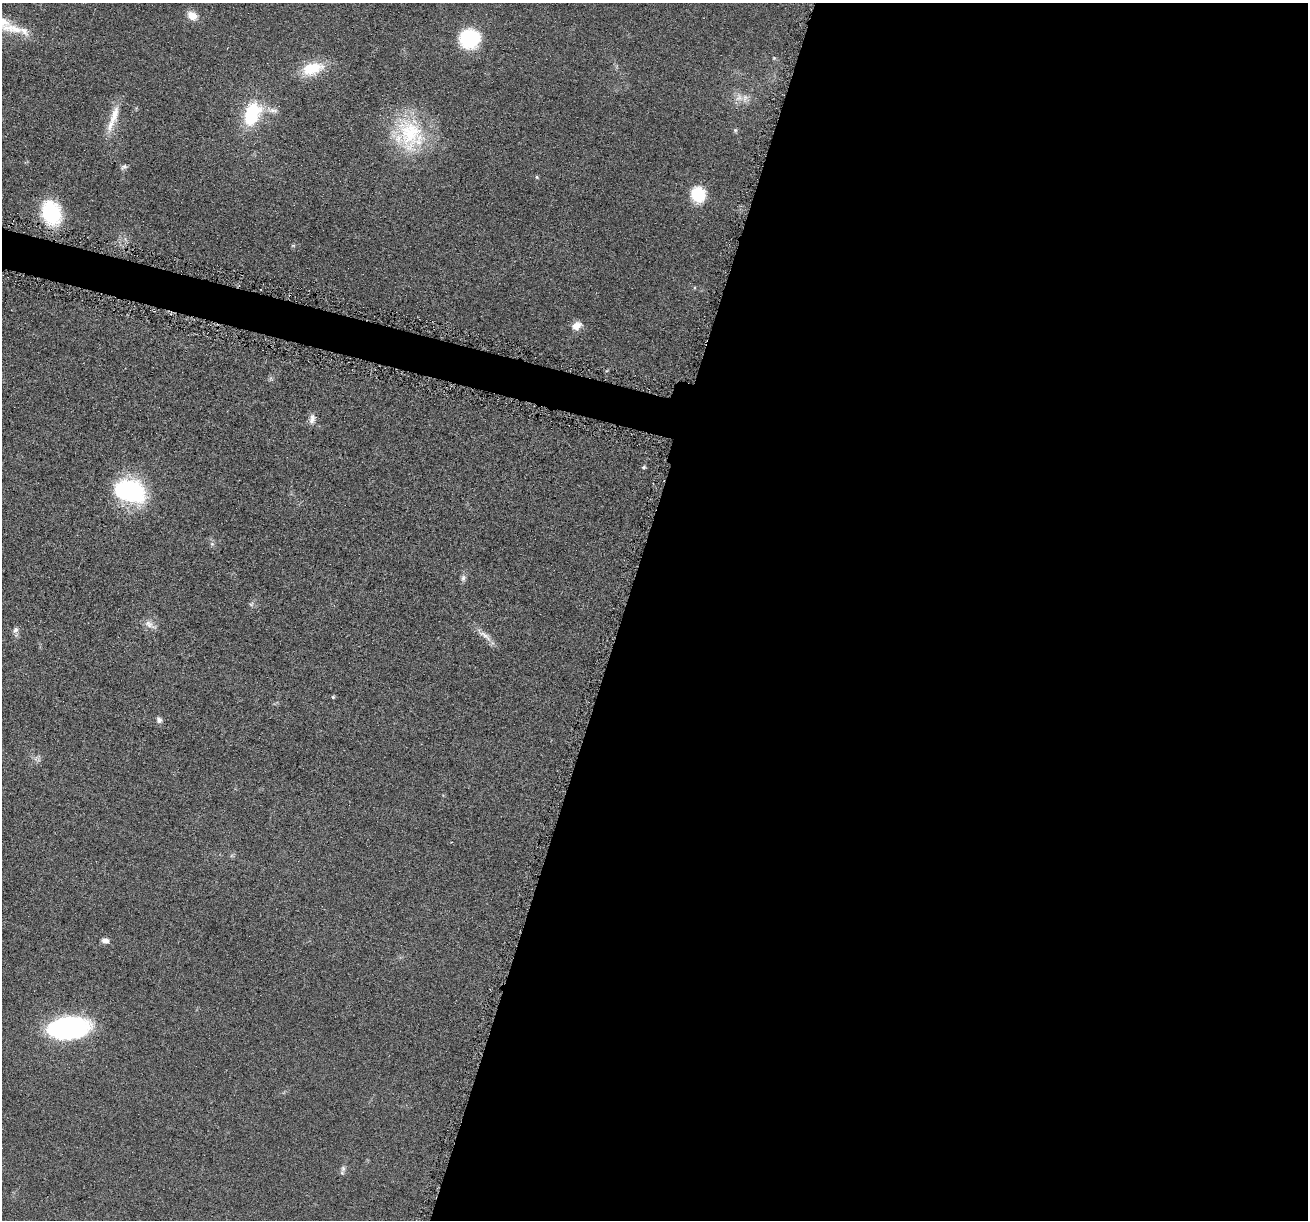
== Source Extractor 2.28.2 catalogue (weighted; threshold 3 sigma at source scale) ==
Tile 12 of 4 x 4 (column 4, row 3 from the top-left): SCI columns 3935-5240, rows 1356-2573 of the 5255 x 5272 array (HDU 1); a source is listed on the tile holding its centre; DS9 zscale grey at full resolution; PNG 1310 x 1222 px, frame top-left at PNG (2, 3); no overlay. Shown black and unused: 54% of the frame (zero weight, under 4 of 8 exposures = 1% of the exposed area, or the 3 px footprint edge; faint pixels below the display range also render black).
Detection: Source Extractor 2.28.2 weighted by HDU 2 'WHT'; one run over the whole footprint, this tile lists its part. Background 0.0528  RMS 0.0086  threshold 0.035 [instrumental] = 3 sigma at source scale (4.09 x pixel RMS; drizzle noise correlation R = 1.36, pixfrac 0.8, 0.05/0.05 arcsec/px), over >= 5 px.
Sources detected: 32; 1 inside a brighter object's white glare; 1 cosmic-ray / hot-pixel residue — not listed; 1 inside a brighter listed object's ellipse — not listed separately; the other 29 listed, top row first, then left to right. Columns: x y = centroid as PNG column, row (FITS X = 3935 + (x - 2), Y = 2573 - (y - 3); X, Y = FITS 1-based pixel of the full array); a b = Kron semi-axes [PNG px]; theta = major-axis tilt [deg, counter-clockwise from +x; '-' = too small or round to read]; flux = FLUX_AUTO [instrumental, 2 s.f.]
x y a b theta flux
192 15 10 8 -33 10
12 28 39 12 -9 25
469 38 19 18 - 52
774 58 5 4 - 0.87
312 68 27 15 17 25
739 98 12 11 - 7.2
272 110 20 6 -15 5.1
252 114 28 17 69 45
114 115 27 10 74 14
735 130 6 5 - 1.3
410 133 47 38 86 66
124 167 9 6 29 2.1
537 177 5 4 - 0.98
698 194 14 13 - 30
51 213 25 19 -70 54
577 326 12 9 32 6.8
312 419 14 7 82 4.5
644 467 5 5 - 1.4
133 489 39 20 -14 80
212 544 6 5 - 1.6
463 578 10 6 89 2.6
149 625 19 8 -30 5.6
15 630 8 7 - 2.7
485 636 24 6 -37 6.6
333 697 4 4 - 1
159 720 8 7 - 2.7
105 941 8 6 -8 3.7
68 1028 38 20 8 140
343 1168 8 6 -71 2.2
Isophote crosses this tile's border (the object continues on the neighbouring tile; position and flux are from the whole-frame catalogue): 1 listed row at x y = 12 28